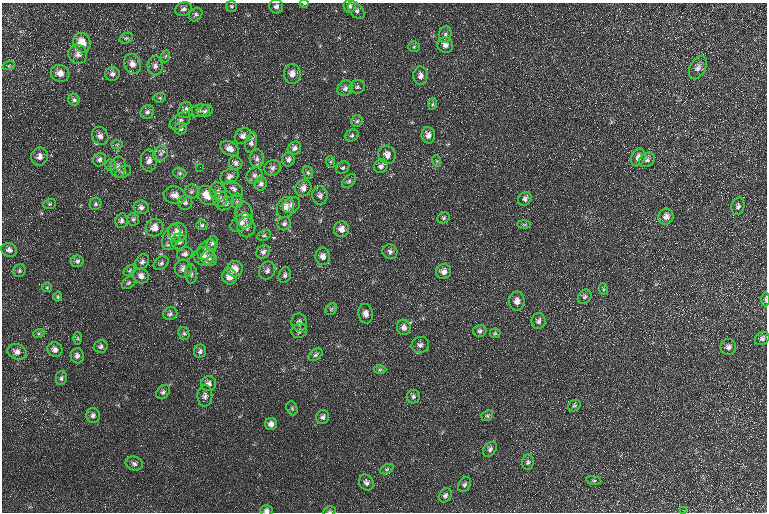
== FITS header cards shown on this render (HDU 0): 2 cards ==
NAXIS1  =                  765 / Axis length
NAXIS2  =                  510 / Axis length

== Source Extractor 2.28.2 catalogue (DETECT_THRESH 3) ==
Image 765 x 510 px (HDU 0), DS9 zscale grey, 1 PNG px = 1 image px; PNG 769 x 514 px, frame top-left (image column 1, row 510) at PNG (2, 3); each listed source drawn as its Kron ellipse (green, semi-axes under 4 px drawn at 4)
Background 21.8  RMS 8.7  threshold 26.2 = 3 sigma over >= 5 px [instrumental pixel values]
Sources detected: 174; all 174 listed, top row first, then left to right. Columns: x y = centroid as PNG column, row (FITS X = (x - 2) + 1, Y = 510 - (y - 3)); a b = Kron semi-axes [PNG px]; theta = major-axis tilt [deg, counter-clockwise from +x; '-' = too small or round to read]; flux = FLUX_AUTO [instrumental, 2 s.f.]
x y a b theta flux
304 3 4 3 - 620
232 6 5 5 - 910
276 6 7 7 - 1800
349 6 6 6 - 1800
183 9 8 7 - 1900
356 10 10 6 -49 2000
196 14 7 6 - 1300
445 35 8 6 77 1800
126 38 7 5 20 1100
82 43 10 8 -66 8300
445 45 8 7 - 3200
414 47 5 5 - 840
78 54 10 9 - 2900
166 56 6 4 70 720
132 64 10 8 -70 4100
9 65 6 4 21 720
155 66 9 7 -88 2500
698 68 12 7 61 3400
60 73 9 8 - 4600
112 74 7 7 - 2000
292 74 10 8 -87 4000
420 76 9 7 88 2800
357 87 8 6 12 1500
345 88 8 7 - 2200
160 98 6 4 6 980
74 100 6 5 - 1200
433 104 6 4 88 810
186 110 8 7 - 2800
199 111 10 6 11 1800
205 111 8 6 19 1400
147 112 7 6 - 1800
180 121 12 7 37 2300
357 121 6 5 - 1100
181 129 6 5 - 1400
428 135 8 6 -80 3300
100 136 9 7 -56 2900
243 136 9 7 45 2700
352 136 7 5 34 1200
251 143 10 5 76 2000
117 145 6 4 2 780
230 148 10 7 -30 3500
294 148 7 6 - 2000
161 154 8 6 45 1800
387 155 9 8 - 3800
40 157 9 8 - 3300
638 157 9 7 68 3100
257 159 9 7 -88 2200
288 159 7 6 - 1900
99 160 7 6 - 2000
149 160 11 8 -90 3500
647 160 8 6 31 1700
437 161 6 3 -71 700
331 162 6 4 -71 820
236 163 7 6 - 2000
110 165 6 5 - 1100
381 166 7 6 - 2300
118 167 10 7 88 3100
200 167 2 2 - 520
273 168 8 7 - 2300
343 168 7 5 35 1100
123 172 8 5 27 1100
308 172 6 5 - 1000
180 173 7 5 -21 1100
254 175 8 7 - 2200
229 176 9 7 28 2300
349 181 8 5 46 1200
261 184 7 6 - 2100
303 188 8 7 - 3900
234 189 10 6 -34 1900
191 192 7 7 - 1800
218 192 9 8 - 3000
175 195 11 8 -14 4700
207 195 10 8 -42 9600
320 196 9 7 -88 2400
220 199 7 7 - 2400
525 199 7 6 - 1800
237 201 7 5 82 1100
185 202 7 7 - 1900
50 204 6 5 - 820
96 204 6 6 - 1100
226 204 9 5 32 1800
291 205 9 7 37 2700
738 206 9 6 74 1800
141 207 7 7 - 2500
285 207 11 8 71 4300
244 215 13 8 -81 3700
666 216 8 7 - 3300
443 218 6 5 - 1100
133 219 6 5 - 1400
121 221 7 6 - 1700
241 223 12 7 35 3700
284 224 7 6 - 1600
202 225 6 5 - 1100
524 225 7 4 -1 830
246 227 10 9 - 2100
154 228 9 8 - 4900
341 229 8 7 - 3900
178 232 9 9 - 6900
264 235 7 5 28 1100
171 237 13 8 65 4500
179 242 8 7 - 2400
212 243 7 5 73 1500
9 250 8 6 -22 2400
207 250 11 8 51 3600
263 252 7 6 - 2200
390 252 7 7 - 2000
185 254 8 7 - 2100
204 256 10 9 - 3500
323 256 8 7 - 3100
209 258 8 7 - 1900
77 261 6 6 - 1500
142 262 8 6 54 1900
161 263 8 6 38 1400
183 269 9 8 - 3300
235 269 8 8 - 5800
130 270 7 3 37 740
19 271 6 6 - 1200
267 271 9 7 58 2400
444 272 7 7 - 3100
191 274 10 6 -90 1500
285 275 8 6 71 1600
141 276 8 7 - 3100
230 277 8 7 - 5300
129 283 7 5 40 1200
47 287 5 4 - 710
603 289 6 4 -73 770
58 297 5 4 - 880
585 297 8 6 52 1400
765 299 7 4 88 1000
517 301 9 8 - 3800
331 309 6 5 - 960
170 314 7 6 - 1700
366 314 10 7 -81 3000
539 321 8 7 - 2100
299 322 9 7 -76 2300
404 327 8 7 - 2800
299 331 8 7 - 1700
480 331 7 6 - 1700
39 333 6 4 20 780
184 333 6 5 - 1100
495 333 5 5 - 860
78 338 6 4 -89 870
762 338 8 6 32 1800
420 345 9 8 - 2200
101 346 7 6 - 1700
728 347 8 8 - 2400
55 350 8 7 - 2800
200 351 7 6 - 1800
17 352 10 7 -22 3400
315 355 8 5 39 1400
77 356 7 6 - 2200
380 370 6 4 0 840
61 378 7 5 80 1400
209 384 7 7 - 2800
163 392 8 6 46 1700
205 396 11 7 89 2300
413 397 7 6 - 1400
574 405 7 5 34 1100
292 408 7 5 -69 1000
93 416 7 7 - 2100
487 416 6 5 - 980
323 417 7 6 - 1500
271 424 6 6 - 2700
490 449 8 6 50 1700
528 462 8 6 90 1500
134 463 8 7 - 1900
387 469 7 4 26 930
594 480 7 4 -8 770
366 482 8 7 - 1900
464 484 8 6 56 1400
445 495 7 6 - 1600
683 510 2 2 - 290
266 511 6 5 - 2000
329 511 6 4 19 860
At the frame edge (FLAGS 8, measured only in part): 4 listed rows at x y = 304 3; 765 299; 266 511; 329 511